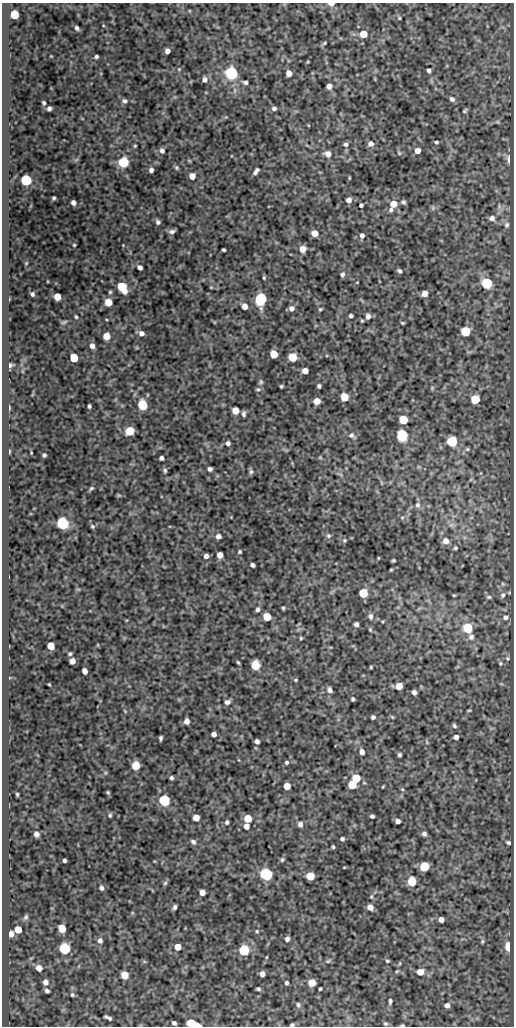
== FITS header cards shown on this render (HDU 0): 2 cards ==
NAXIS1  =                  512
NAXIS2  =                 1024

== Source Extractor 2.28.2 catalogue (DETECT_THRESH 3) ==
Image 512 x 1024 px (HDU 0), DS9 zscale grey, 1 PNG px = 1 image px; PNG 516 x 1028 px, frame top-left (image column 1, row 1024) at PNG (2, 3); no overlay
Background 50.3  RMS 0.55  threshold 1.65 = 3 sigma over >= 5 px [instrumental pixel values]
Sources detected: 255; all 255 listed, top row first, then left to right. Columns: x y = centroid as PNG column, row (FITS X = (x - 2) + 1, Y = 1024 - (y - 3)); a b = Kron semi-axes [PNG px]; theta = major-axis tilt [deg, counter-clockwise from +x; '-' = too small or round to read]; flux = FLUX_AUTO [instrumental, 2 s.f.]
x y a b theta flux
331 4 5 3 - 310
14 15 6 5 - 1400
400 18 5 3 - 40
77 28 4 3 - 85
363 34 5 5 - 760
325 43 6 4 28 52
167 51 5 4 - 180
96 56 3 3 - 62
179 69 5 4 - 38
429 70 4 4 - 90
231 73 6 6 - 7400
289 73 5 5 - 280
205 79 6 5 - 140
245 82 4 3 - 86
329 86 5 5 - 200
452 99 6 5 - 99
125 101 6 6 - 99
44 103 4 3 - 70
49 108 4 4 - 100
274 108 6 5 - 88
465 111 7 4 45 53
497 122 6 4 18 45
436 142 4 3 - 63
346 144 6 6 - 90
371 144 7 6 - 170
135 146 4 3 - 38
162 151 6 5 - 110
418 151 5 5 - 230
399 153 6 5 - 55
328 154 8 7 - 220
509 159 9 4 -85 140
123 162 6 5 - 3300
177 168 5 5 - 59
151 170 4 4 - 140
256 171 7 4 53 110
192 176 5 5 - 340
349 178 5 3 - 32
26 180 6 6 - 3700
54 198 3 3 - 52
349 200 5 5 - 210
73 202 5 4 - 140
403 202 5 5 - 73
393 204 7 6 - 420
361 205 4 4 - 76
433 208 6 6 - 69
391 210 6 5 - 85
492 218 7 7 - 130
158 222 6 5 - 88
507 225 8 6 61 93
172 231 6 4 12 100
314 233 5 5 - 420
362 235 5 5 - 120
74 245 3 3 - 37
303 249 6 5 - 420
224 250 3 3 - 55
26 263 5 3 - 34
140 267 5 4 - 140
399 271 5 4 - 81
342 274 6 5 - 94
264 278 4 3 - 43
357 282 3 2 - 26
487 283 6 6 - 3000
122 287 8 5 -60 1700
110 292 4 4 - 46
32 294 5 4 - 80
424 294 5 5 - 270
57 297 5 5 - 520
261 299 6 6 - 6700
108 302 5 5 - 650
245 306 5 4 - 290
292 308 6 6 - 160
320 309 5 4 - 47
351 316 4 3 - 79
368 316 6 5 - 150
76 317 4 3 - 52
362 321 4 4 - 40
64 322 8 4 23 64
402 323 4 3 - 42
465 331 5 5 - 2200
141 333 6 6 - 170
106 336 5 5 - 570
92 346 5 5 - 170
274 354 5 5 - 1000
292 357 5 5 - 1300
74 358 6 5 - 1400
10 365 7 5 16 84
305 371 5 5 - 290
261 382 7 5 76 67
281 386 3 3 - 49
319 386 4 4 - 84
432 388 5 4 - 44
258 389 6 4 0 63
344 397 6 5 - 1100
475 399 6 5 - 1500
317 401 5 5 - 410
143 405 6 5 - 2900
89 406 4 3 - 72
9 408 4 2 - 50
235 410 5 5 - 580
244 414 5 3 - 84
403 420 5 5 - 1500
130 431 5 5 - 1800
352 435 10 7 -27 140
402 435 6 6 - 5400
452 441 6 6 - 2700
228 443 6 5 - 100
467 449 5 5 - 50
9 451 5 2 - 39
44 455 4 4 - 70
320 457 5 5 - 45
161 458 4 4 - 95
210 469 4 4 - 110
165 470 5 5 - 67
251 472 7 6 - 83
381 482 6 4 -71 51
91 488 7 4 47 64
119 495 5 5 - 40
418 505 8 6 89 110
402 517 6 4 1 52
62 523 6 6 - 7000
451 525 7 4 19 82
92 526 6 5 - 63
218 536 5 5 - 160
328 536 6 6 - 80
344 540 6 5 - 53
446 541 7 7 - 250
455 548 4 4 - 54
239 552 4 3 - 51
220 555 5 5 - 330
206 556 4 4 - 150
378 558 4 3 - 28
393 560 3 3 - 43
253 565 4 4 - 110
391 570 3 2 - 36
363 593 5 5 - 1700
454 595 4 3 - 31
503 595 7 5 63 78
489 597 6 4 -14 56
283 608 3 3 - 49
258 609 5 5 - 95
370 616 7 6 - 120
267 617 5 5 - 1200
505 617 5 4 - 93
356 624 4 4 - 120
468 628 6 6 - 2000
370 630 5 4 - 44
471 637 8 7 - 120
301 638 4 3 - 41
98 645 5 3 - 30
51 646 5 5 - 680
70 654 4 4 - 60
507 658 4 4 - 40
72 661 5 5 - 280
238 662 4 3 - 45
500 663 5 4 - 40
255 665 6 5 - 1700
371 667 3 2 - 35
85 671 5 4 - 230
296 680 4 4 - 40
49 684 3 2 - 32
399 686 5 5 - 550
330 690 6 5 - 150
414 692 5 4 - 130
353 699 4 3 - 64
227 702 6 5 - 130
469 710 5 3 - 37
373 717 4 4 - 82
392 717 5 3 - 35
187 721 5 4 - 240
454 726 5 4 - 72
214 734 5 4 - 170
456 737 4 4 - 190
161 738 5 3 - 81
257 741 4 4 - 130
427 742 6 3 -72 40
362 752 5 4 - 230
399 755 4 3 - 77
287 762 5 5 - 69
136 765 5 5 - 1100
105 773 6 4 72 47
171 778 4 4 - 77
356 778 5 5 - 1300
352 785 5 5 - 1500
287 786 5 5 - 600
383 786 5 3 - 30
402 789 5 4 - 42
108 792 5 4 - 48
17 794 4 3 - 48
164 800 6 5 - 5200
110 815 5 4 - 56
372 816 4 4 - 75
196 818 5 5 - 470
248 818 5 5 - 970
398 821 4 4 - 160
227 822 5 4 - 74
300 824 6 5 - 180
246 826 5 5 - 210
36 834 5 4 - 160
424 834 5 5 - 100
342 839 4 4 - 85
193 842 7 5 -44 100
508 842 6 4 -31 72
333 847 3 3 - 47
65 860 4 4 - 79
282 860 6 5 - 70
424 866 6 5 - 2100
344 867 3 2 - 27
266 874 7 6 - 7600
310 876 5 5 - 1100
412 881 6 5 - 1600
165 883 6 5 - 64
101 888 5 4 - 100
202 892 5 5 - 320
371 897 6 4 89 45
175 907 4 3 - 92
370 907 5 5 - 280
26 917 8 5 58 86
441 919 5 5 - 220
62 928 5 5 - 1100
18 930 5 5 - 600
257 931 5 4 - 53
11 934 6 5 - 180
287 939 5 5 - 140
100 940 7 6 - 130
482 941 6 4 70 52
508 946 6 4 -87 940
178 947 5 5 - 470
64 949 6 6 - 5400
244 950 6 6 - 4200
267 957 5 3 - 32
328 961 7 4 44 56
387 961 3 3 - 46
400 963 6 3 72 40
39 968 5 5 - 320
397 971 5 4 - 38
420 972 5 5 - 470
262 974 5 4 - 200
125 975 5 5 - 790
45 982 6 5 - 200
286 983 4 3 - 80
312 983 5 5 - 610
258 989 4 3 - 67
320 989 3 3 - 52
47 991 4 4 - 98
72 995 6 5 - 64
390 1001 5 3 - 82
298 1005 6 5 - 80
447 1005 5 4 - 160
106 1017 4 3 - 60
110 1018 3 3 - 52
174 1023 4 4 - 99
191 1023 9 5 -15 1700
385 1023 5 5 - 55
292 1025 4 3 - 60
402 1025 4 2 - 50
At the frame edge (FLAGS 8, measured only in part): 4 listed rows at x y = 331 4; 191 1023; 292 1025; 402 1025